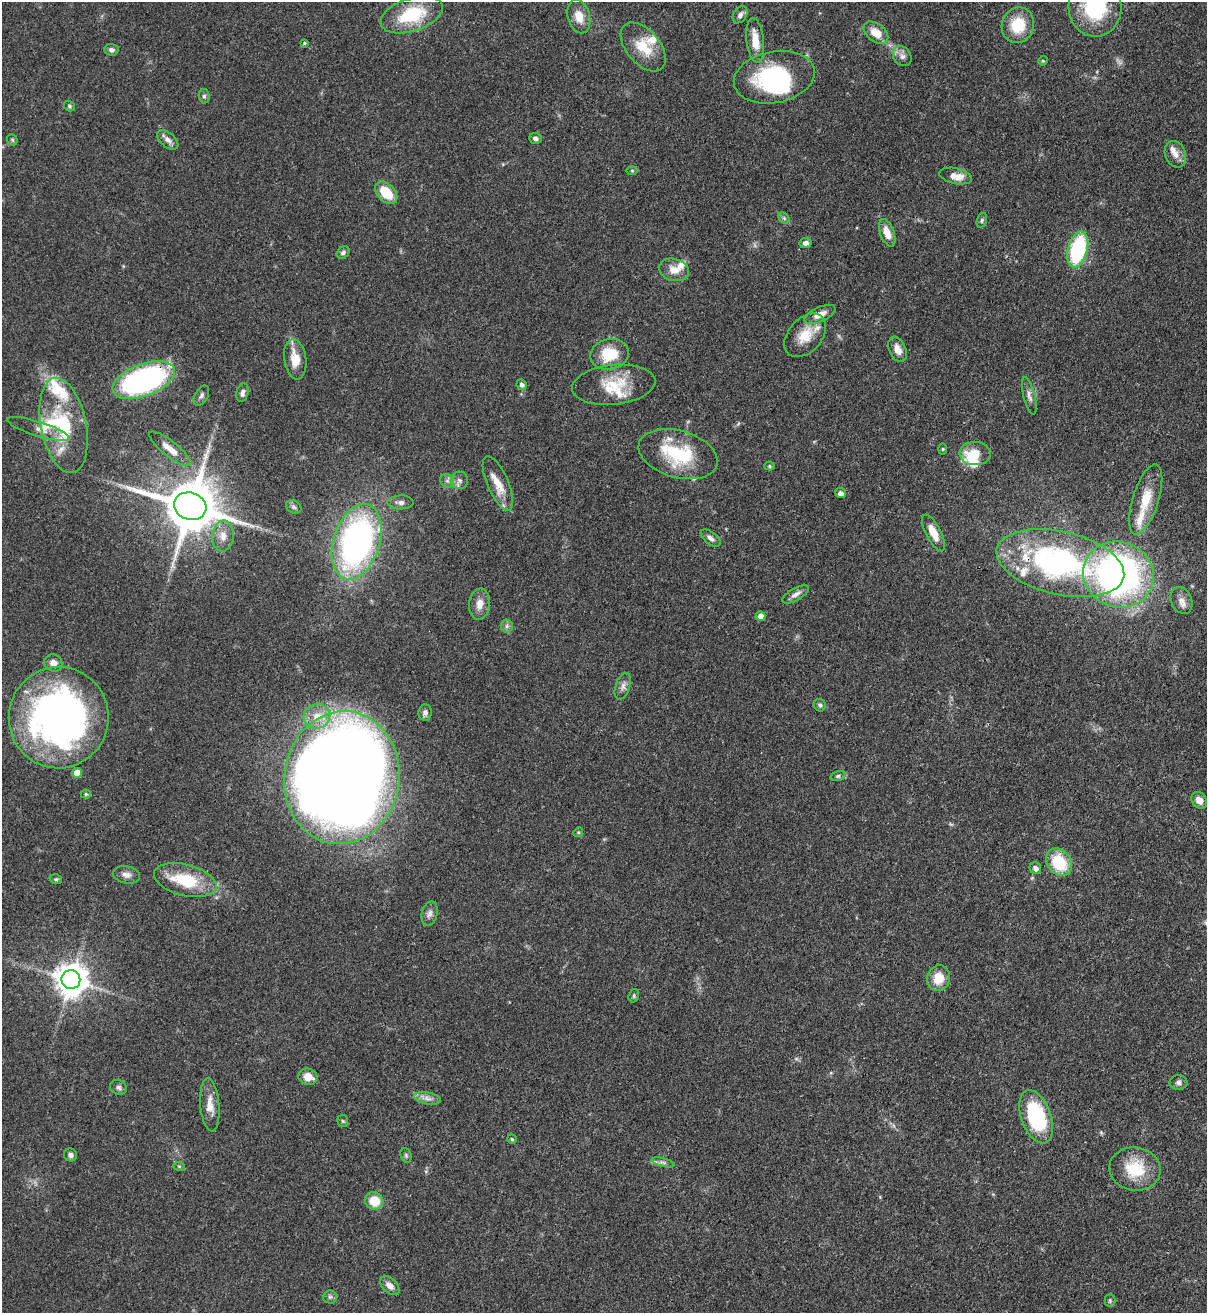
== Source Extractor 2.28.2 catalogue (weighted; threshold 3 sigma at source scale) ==
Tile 6 of 4 x 4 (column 2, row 2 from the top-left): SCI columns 1426-2630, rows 2652-3962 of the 5383 x 5305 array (HDU 1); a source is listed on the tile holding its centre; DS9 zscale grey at full resolution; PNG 1209 x 1315 px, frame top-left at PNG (2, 2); each listed source drawn as its Kron ellipse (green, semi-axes under 4 px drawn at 4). Shown black and unused: <1% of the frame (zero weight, under 3 of 4 exposures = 7% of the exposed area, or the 3 px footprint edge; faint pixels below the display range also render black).
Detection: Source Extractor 2.28.2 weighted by HDU 2 'WHT'; one run over the whole footprint, this tile lists its part. Background 0.105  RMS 0.0041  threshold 0.0186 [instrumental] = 3 sigma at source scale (4.5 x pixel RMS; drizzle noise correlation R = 1.50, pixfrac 1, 0.05/0.05 arcsec/px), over >= 5 px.
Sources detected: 122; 2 too faint to see at this stretch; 3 inside a brighter object's white glare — neither listed nor drawn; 13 inside a brighter listed object's ellipse — not listed separately; the other 104 listed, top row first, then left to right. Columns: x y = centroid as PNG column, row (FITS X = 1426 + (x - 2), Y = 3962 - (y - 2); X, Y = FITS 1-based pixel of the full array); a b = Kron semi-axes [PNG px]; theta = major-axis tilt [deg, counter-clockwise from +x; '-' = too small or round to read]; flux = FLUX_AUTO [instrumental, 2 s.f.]
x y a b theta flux
1095 7 29 26 -88 35
412 15 32 16 18 23
740 15 9 6 57 1.7
579 16 17 11 -75 5.8
1018 25 18 16 72 13
876 33 14 9 -38 6
755 41 22 8 -83 7.1
304 43 4 3 - 0.51
643 47 29 17 -50 12
111 50 7 6 - 1.4
902 56 11 8 -53 2.2
1043 61 5 4 - 0.52
774 77 41 25 11 43
204 96 7 5 -81 1.1
69 106 6 5 - 0.71
535 138 6 5 - 1.4
12 140 6 5 - 0.61
168 140 12 7 -40 2.4
1175 154 14 10 -66 3.2
632 171 6 4 -1 0.55
956 176 16 8 -12 4.7
386 193 13 8 -46 12
784 218 6 4 -45 0.67
982 220 7 5 72 0.78
887 233 14 7 -69 5
806 243 6 5 - 1.5
1078 249 18 9 75 43
343 252 7 5 44 1.1
674 270 15 11 -16 4.6
820 314 16 7 24 4.3
805 335 25 16 48 9.7
897 349 13 8 -66 3.7
610 354 19 15 13 14
295 359 20 11 -82 7.7
144 380 33 16 21 91
522 385 5 5 - 1.4
614 385 42 20 6 15
242 393 9 6 75 1.9
201 395 11 6 59 1.3
1029 396 19 5 -76 2.2
64 425 48 22 -79 28
38 429 32 7 -17 3.9
170 449 26 7 -39 5.2
943 449 6 4 89 0.48
975 453 15 11 -2 8.7
678 454 40 23 -16 28
769 466 5 4 - 0.61
459 480 9 8 - 1.8
447 481 7 6 - 1.4
498 483 29 10 -66 7.7
840 493 5 4 - 1.9
1146 499 37 13 73 11
400 502 13 7 1 2
190 506 16 13 -17 2700
294 507 8 6 -33 1.1
933 533 20 7 -63 6
223 536 15 10 86 4.6
710 538 11 6 -38 1.9
357 542 39 23 73 140
1060 563 65 31 -13 100
1118 575 36 32 -22 160
796 594 15 6 29 2.2
1181 600 14 10 -68 3.4
479 604 16 10 83 4.2
760 616 5 5 - 2.8
507 626 6 6 - 1.2
53 663 9 8 - 3
623 686 14 7 70 2.2
820 705 6 6 - 0.93
425 712 8 6 84 1.7
317 716 13 12 - 6.8
59 718 51 50 - 180
77 773 5 5 - 7.2
838 776 8 5 16 0.96
342 778 67 57 81 1200
86 794 5 4 - 0.68
1199 800 9 7 -51 3
578 832 5 4 - 0.48
1059 862 15 12 -51 19
1035 868 6 5 - 1.7
126 875 14 8 -10 2.4
56 879 6 5 - 0.73
185 880 32 15 -14 20
430 914 12 8 76 2.1
938 978 13 11 74 7.8
71 980 9 9 - 780
634 996 7 5 73 0.78
308 1077 9 8 - 5.3
1178 1082 9 7 1 1.5
118 1087 9 7 -25 1.3
428 1098 14 6 -10 2.4
210 1105 27 9 -85 5.4
1036 1117 28 15 -70 36
343 1121 6 5 - 0.65
512 1139 5 4 - 0.6
70 1155 6 6 - 1.4
406 1155 7 5 -70 0.83
663 1162 12 3 -15 1.2
179 1166 6 4 -19 0.57
1135 1169 26 21 -8 16
374 1201 9 8 - 9
390 1286 11 7 -43 2.8
330 1297 6 6 - 0.96
1110 1300 6 5 - 0.78
Overlapping masked pixels (flux is a lower limit): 2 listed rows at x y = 144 380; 190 506
Isophote crosses this tile's border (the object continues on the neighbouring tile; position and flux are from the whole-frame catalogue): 1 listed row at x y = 1095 7